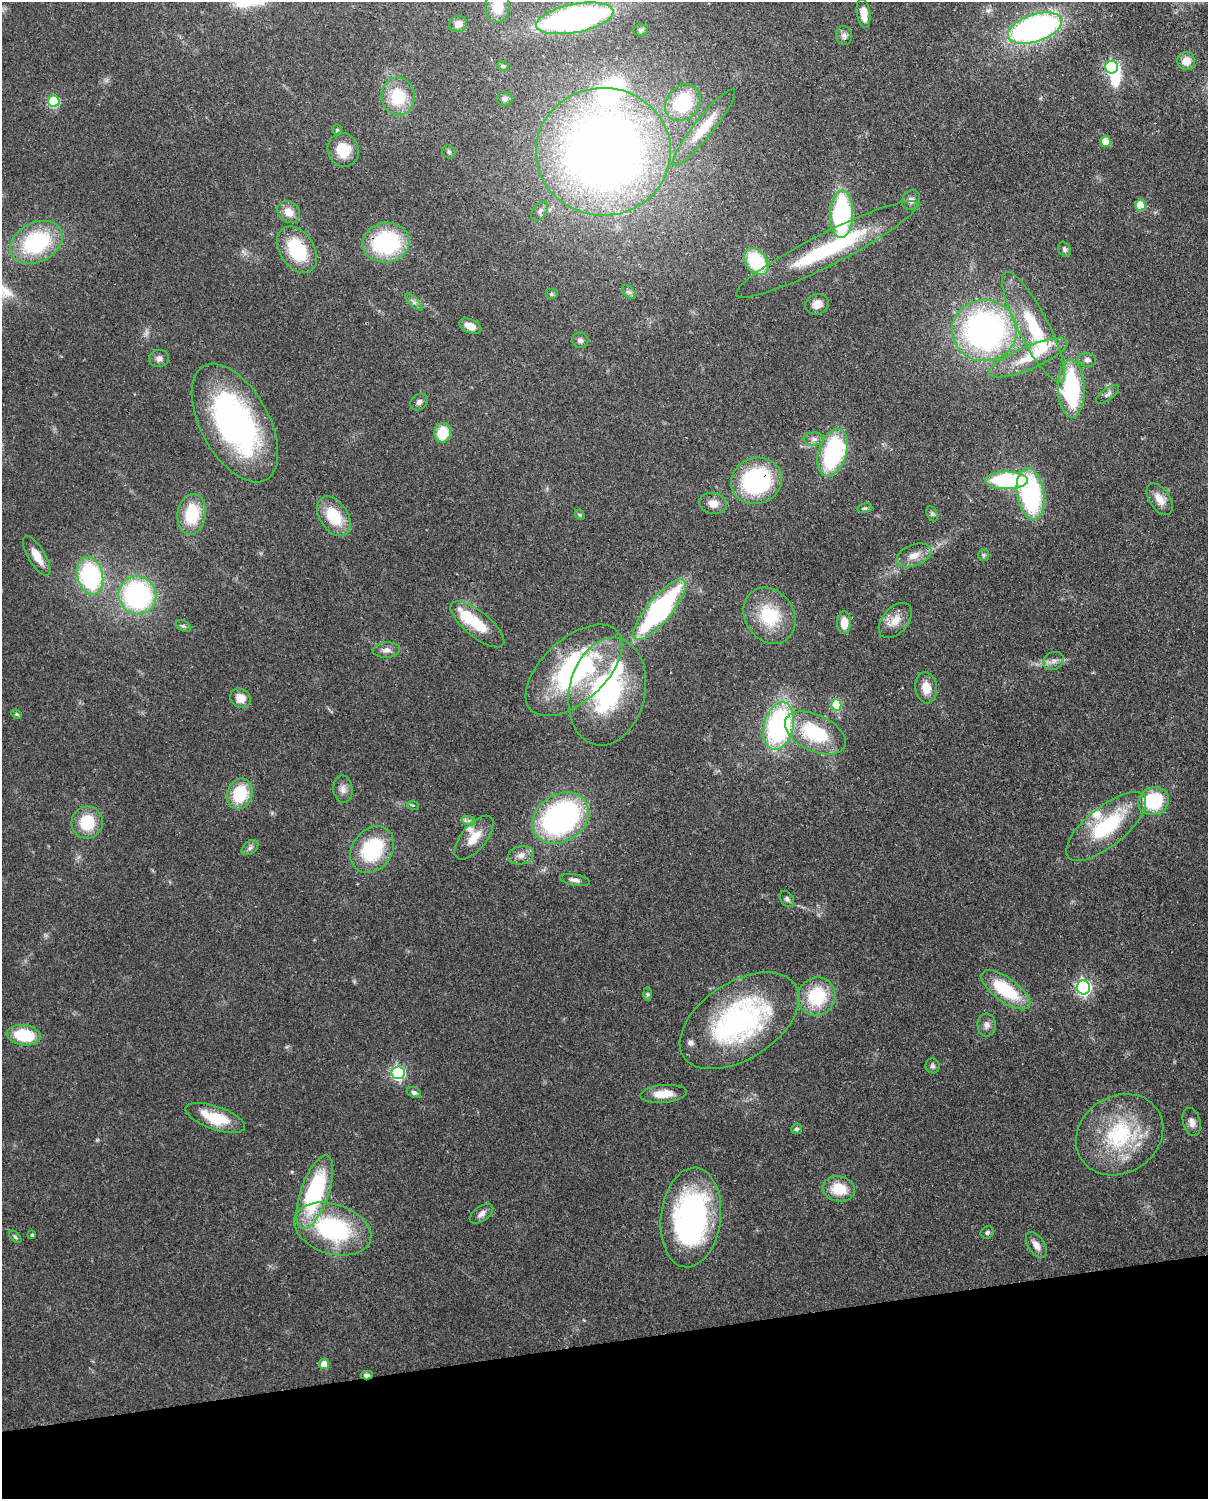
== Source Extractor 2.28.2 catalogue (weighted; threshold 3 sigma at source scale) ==
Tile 10 of 4 x 3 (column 2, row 3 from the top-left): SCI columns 1296-2501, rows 155-1651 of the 5001 x 4912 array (HDU 1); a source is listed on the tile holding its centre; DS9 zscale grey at full resolution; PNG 1210 x 1501 px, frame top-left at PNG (2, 2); each listed source drawn as its Kron ellipse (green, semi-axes under 4 px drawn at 4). Shown black and unused: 10% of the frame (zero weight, under 3 of 4 exposures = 7% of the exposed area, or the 3 px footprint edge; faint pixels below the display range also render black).
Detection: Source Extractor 2.28.2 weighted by HDU 2 'WHT'; one run over the whole footprint, this tile lists its part. Background 0.114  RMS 0.0043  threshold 0.0195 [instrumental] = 3 sigma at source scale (4.5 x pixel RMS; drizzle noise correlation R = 1.50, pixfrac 1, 0.05/0.05 arcsec/px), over >= 5 px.
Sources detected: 128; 2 inside a brighter object's white glare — neither listed nor drawn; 6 inside a brighter listed object's ellipse — not listed separately; the other 120 listed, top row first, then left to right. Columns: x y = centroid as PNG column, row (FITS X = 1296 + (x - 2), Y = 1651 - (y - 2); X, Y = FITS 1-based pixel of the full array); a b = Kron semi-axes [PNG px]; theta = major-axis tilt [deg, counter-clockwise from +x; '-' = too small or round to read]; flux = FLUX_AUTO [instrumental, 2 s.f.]
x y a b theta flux
498 6 16 12 88 7.7
864 13 14 6 -81 5.6
575 18 39 14 11 140
458 24 9 8 - 2.8
1035 28 28 13 18 140
640 30 7 5 1 0.86
844 36 9 8 - 1.8
1186 61 9 9 - 4.7
503 66 6 4 -15 0.85
1112 67 6 6 - 73
398 96 19 16 -82 17
505 99 8 7 - 1.5
54 101 6 5 - 33
683 103 20 16 49 22
704 128 48 9 51 11
337 130 5 4 - 0.79
1106 141 5 5 - 9.2
343 150 17 15 -69 12
449 152 7 6 - 0.93
603 152 67 64 1 410
911 200 10 8 57 2
1140 205 5 5 - 16
540 211 11 6 55 1.7
289 212 12 10 -39 5.2
842 214 24 11 88 65
36 242 27 19 27 43
386 243 23 19 7 47
827 249 101 16 27 49
1064 249 8 6 -59 1.1
297 250 25 17 -57 26
756 261 15 10 -53 29
629 292 8 5 -44 1.1
551 294 6 5 - 0.68
414 302 11 4 -44 1.4
817 304 12 10 17 4
470 326 11 6 -24 4.7
1034 327 62 15 -63 29
984 330 32 31 - 150
580 340 8 7 - 1.5
159 358 10 8 7 2.2
1028 358 42 11 23 14
1087 360 9 7 -10 1.5
1071 389 29 13 -88 48
1108 394 13 6 36 1.7
419 402 9 7 39 1.9
235 423 65 34 -61 120
443 433 10 8 76 14
814 439 10 6 1 2
833 453 24 14 72 57
1006 480 21 9 0 48
756 481 26 23 20 56
1030 494 26 13 -80 70
1160 499 18 10 -57 4.8
713 503 14 10 -8 4.1
865 508 7 4 9 0.82
192 514 20 14 82 19
932 514 8 5 -64 1
580 515 5 4 - 0.57
334 516 22 14 -57 17
914 555 18 10 21 5
984 555 6 5 - 0.85
37 556 22 8 -59 6.7
90 576 19 12 -77 58
137 595 19 18 - 78
660 610 38 12 50 86
769 616 29 24 -57 21
895 621 20 12 49 6.1
844 623 11 7 -89 6.1
477 624 33 12 -39 17
183 626 8 5 -26 0.94
386 650 13 7 3 2.5
1054 661 10 9 - 2.4
574 670 58 31 42 79
926 688 16 11 -82 6
607 692 54 38 77 71
240 698 10 9 - 5.3
836 705 5 5 - 24
17 714 5 4 - 0.63
779 726 24 14 76 80
815 733 32 18 -25 31
343 789 14 9 -86 2.8
240 794 16 12 68 18
1154 801 15 14 - 27
413 805 6 3 -19 0.53
561 818 30 23 32 110
469 821 7 4 -18 1.2
87 822 16 15 - 16
1106 826 49 19 39 35
474 838 26 12 50 8.5
250 848 9 6 39 1.5
372 850 25 19 54 33
521 855 13 9 12 3.2
575 880 15 5 -10 2
787 899 9 6 -55 1.2
1083 987 7 6 - 120
1006 990 29 12 -36 26
647 994 7 4 -89 0.79
817 996 19 18 - 24
739 1021 66 38 33 94
987 1025 11 9 -85 2.4
24 1035 17 10 -10 21
932 1066 7 7 - 1.1
398 1073 6 6 - 75
414 1092 7 5 -20 1.3
664 1094 23 9 5 7.8
215 1118 31 11 -19 16
1192 1122 14 8 -75 2.8
797 1129 5 5 - 0.89
1120 1135 46 38 33 44
839 1189 16 12 -9 12
315 1192 39 14 71 57
482 1214 13 7 35 2.2
691 1217 50 30 83 120
333 1229 40 25 -17 54
987 1232 7 5 31 1.1
32 1235 3 3 - 0.88
15 1237 7 4 -45 0.84
1036 1245 14 8 -57 3.3
324 1364 5 5 - 8.5
367 1375 6 4 -3 1.5
Overlapping masked pixels (flux is a lower limit): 3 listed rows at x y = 386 243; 756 481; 367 1375
Isophote crosses this tile's border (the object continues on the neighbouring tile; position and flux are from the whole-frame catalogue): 1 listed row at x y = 498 6